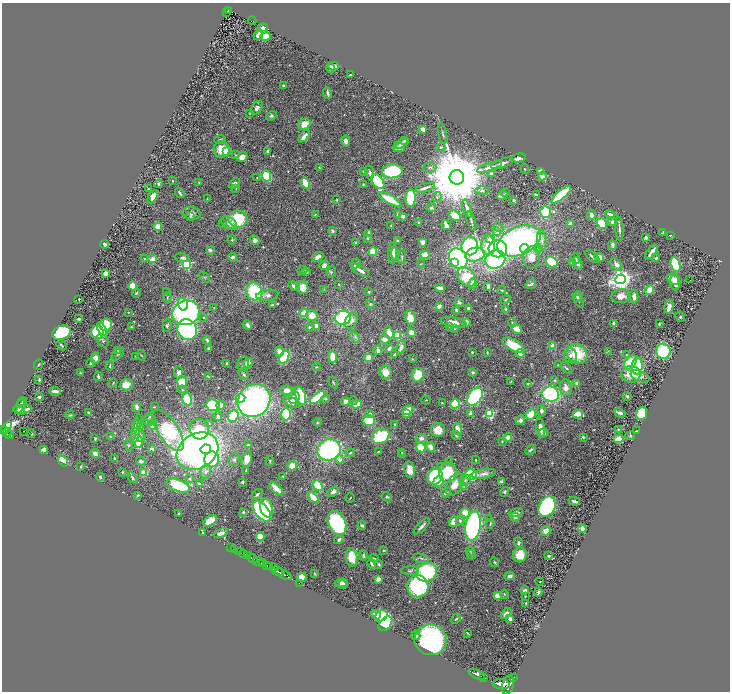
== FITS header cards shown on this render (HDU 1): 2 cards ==
NAXIS1  =                 1456
NAXIS2  =                 1379

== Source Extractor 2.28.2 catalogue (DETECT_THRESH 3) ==
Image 1456 x 1379 px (HDU 1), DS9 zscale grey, zoomed out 1/2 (1 PNG px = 2 x 2 image px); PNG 732 x 694 px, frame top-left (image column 1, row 1378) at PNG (2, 3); each listed source drawn as its Kron ellipse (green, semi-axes under 4 px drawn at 4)
Background 0.676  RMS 0.022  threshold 0.0672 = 3 sigma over >= 5 px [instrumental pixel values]
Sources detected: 660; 26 cannot appear on this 1/2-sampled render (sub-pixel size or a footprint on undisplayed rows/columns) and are neither listed nor drawn; of the other 634, the 500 brightest by FLUX_AUTO listed and drawn (134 fainter detections omitted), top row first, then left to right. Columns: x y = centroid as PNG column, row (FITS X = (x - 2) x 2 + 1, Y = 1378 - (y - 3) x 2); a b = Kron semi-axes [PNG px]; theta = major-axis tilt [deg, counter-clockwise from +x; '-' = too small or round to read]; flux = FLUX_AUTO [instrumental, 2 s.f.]
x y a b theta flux
229 11 4 3 - 120
227 12 2 1 - 16
252 21 4 1 - 71
263 28 5 4 - 16
258 35 6 4 53 24
265 36 5 3 - 96
333 66 5 4 - 25
331 68 5 3 - 17
350 75 3 2 - 7.9
283 85 3 3 - 6.4
328 93 6 2 -72 8.8
257 108 7 5 57 18
250 113 3 3 - 3.4
271 116 5 4 - 8.5
305 124 6 5 - 56
423 129 4 3 - 22
442 133 11 3 -77 9.4
304 136 7 3 49 39
220 140 6 4 15 7.6
346 141 5 4 - 27
404 141 4 3 - 6.4
401 144 7 4 29 13
441 147 4 3 - 7.1
399 148 6 4 10 19
222 150 8 8 - 120
267 151 4 2 - 10
227 152 4 4 - 31
235 155 3 3 - 4.1
242 157 5 4 - 61
519 158 7 4 13 35
503 163 12 4 19 22
319 167 2 2 - 4.9
430 167 6 5 - 11
489 167 13 3 18 29
525 169 5 3 - 5
392 171 10 7 4 460
541 171 4 4 - 19
363 172 4 3 - 3.2
370 173 7 4 -82 17
491 174 3 3 - 15
266 176 5 4 - 230
542 176 4 4 - 43
457 177 7 7 - 74000
257 178 2 2 - 3.9
172 181 2 2 - 6.6
199 182 3 2 - 3.4
378 182 8 5 -53 300
305 183 6 3 -60 130
158 184 4 3 - 9.3
234 184 6 4 44 17
363 185 3 3 - 4.1
236 188 4 3 - 3.7
425 188 10 2 17 19
148 189 2 2 - 7.8
482 190 7 3 0 8.3
506 192 4 3 - 4.7
180 193 5 2 - 9
536 195 3 2 - 5.7
561 195 12 4 41 330
502 196 5 3 - 10
153 197 7 4 58 38
437 197 5 3 - 6.6
207 198 2 1 - 3.1
411 198 9 5 85 190
390 199 13 4 -29 110
337 200 3 3 - 5.1
514 200 3 2 - 9.9
431 208 4 4 - 8.5
467 208 9 3 -72 21
545 212 6 5 - 190
192 213 9 6 -14 19
398 214 3 2 - 18
610 214 5 3 - 32
315 215 3 2 - 4.3
591 215 5 3 - 22
190 216 4 3 - 3.2
403 216 4 3 - 15
455 216 6 4 -31 150
238 219 9 8 - 210
471 221 10 3 -74 7.4
418 222 3 2 - 3.4
612 222 5 4 - 10
229 223 9 5 -36 28
223 224 4 3 - 4.7
570 224 3 3 - 26
602 224 5 4 - 190
391 225 4 3 - 4.4
446 225 5 3 - 29
158 227 4 4 - 52
498 227 5 3 - 5.4
619 229 12 2 -85 14
332 231 3 2 - 10
497 232 3 3 - 35
663 232 4 2 - 3.4
369 233 3 2 - 15
670 235 2 2 - 3.3
368 238 3 2 - 5.4
646 238 4 3 - 12
490 239 4 3 - 67
232 240 4 3 - 4.4
255 240 5 4 - 23
542 240 10 4 -85 19
397 241 4 3 - 6.1
519 241 23 14 23 1400
423 242 3 3 - 35
356 243 3 3 - 6.1
105 244 4 2 - 18
488 245 10 7 -88 90
612 245 5 3 - 28
470 246 9 8 - 670
525 248 5 4 - 77
538 248 4 4 - 7.6
498 249 9 8 - 540
210 250 3 2 - 11
373 252 4 4 - 110
651 252 9 2 53 30
392 253 11 3 89 32
395 253 6 3 -83 15
425 255 5 4 - 56
475 255 10 7 13 150
232 257 4 3 - 15
318 257 6 3 37 29
402 257 7 3 -83 8
592 257 9 3 -39 12
599 257 5 3 - 61
182 258 6 3 -6 20
531 258 11 8 86 48
576 258 5 2 - 4.8
656 258 3 3 - 9.3
144 259 4 3 - 3.4
153 259 3 3 - 42
458 259 11 8 -57 760
495 260 10 9 - 650
552 262 6 5 - 220
454 263 4 4 - 87
573 263 4 3 - 17
578 263 7 3 -70 17
187 264 4 3 - 520
356 264 5 3 - 6.5
421 264 4 3 - 3.5
616 264 7 4 -51 27
675 264 8 4 -71 300
324 265 5 3 - 18
302 270 5 3 - 3.8
360 270 11 2 -34 31
307 272 3 3 - 7
331 272 5 4 - 6.8
105 273 3 3 - 33
205 277 6 3 -48 4.6
467 277 11 8 -51 200
620 279 5 5 - 3700
673 279 7 5 -31 30
690 280 2 1 - 19
675 282 8 5 -88 51
473 283 5 4 - 35
339 284 2 2 - 3.7
531 284 5 3 - 8.4
133 286 4 4 - 90
294 286 6 4 -35 15
488 286 4 3 - 21
302 287 7 5 -68 48
440 288 5 2 - 45
324 289 3 3 - 3.3
502 290 4 3 - 5
650 290 5 4 - 80
167 292 2 2 - 4
254 292 9 8 - 340
369 292 3 2 - 5.9
136 293 4 3 - 7.5
267 295 11 5 8 23
621 296 9 7 13 47
167 297 5 3 - 5.8
578 297 5 5 - 16
634 297 7 3 89 30
79 299 2 2 - 6.8
505 300 5 2 - 4.4
579 301 7 2 -59 4.6
459 302 4 3 - 9.9
183 304 6 4 -68 150
370 304 4 3 - 7.6
272 305 3 3 - 8.4
439 306 4 3 - 26
669 307 7 3 78 35
214 308 3 2 - 3.1
468 308 3 3 - 14
506 309 3 3 - 6.1
456 310 4 3 - 8.6
128 312 2 2 - 5.2
186 313 14 12 17 1200
304 313 4 3 - 90
312 316 6 5 - 62
204 317 2 2 - 6.7
680 317 5 4 - 7.2
343 318 8 7 - 400
410 318 7 5 -76 55
79 319 3 2 - 6.1
351 321 8 6 54 23
453 322 13 5 -10 44
466 322 4 3 - 23
512 323 4 3 - 6.5
614 324 4 3 - 28
659 324 2 2 - 6.6
106 325 6 6 - 160
247 325 5 4 - 22
167 326 6 4 83 12
317 326 3 3 - 45
131 327 3 2 - 3.6
309 327 3 3 - 6.3
450 327 4 4 - 5.8
102 329 7 3 -61 87
455 329 4 3 - 3.4
516 329 5 4 - 60
187 330 11 9 -59 800
97 332 6 6 - 390
389 332 6 4 -72 43
62 333 10 7 27 450
412 333 3 3 - 76
398 336 3 3 - 210
355 337 6 4 -56 8.6
385 339 5 4 - 23
103 340 7 5 -56 9.1
207 340 4 2 - 9.1
61 345 6 2 -45 6.8
514 345 12 5 -29 160
552 346 4 3 - 34
401 347 8 4 68 24
209 348 3 3 - 8
389 348 4 3 - 18
117 350 3 3 - 6.9
378 350 5 3 - 15
608 351 4 3 - 3.3
663 351 7 7 - 320
279 352 5 4 - 35
472 352 2 2 - 4.1
487 352 3 2 - 5.9
118 354 7 2 45 5.2
520 354 4 4 - 25
577 354 11 9 -36 180
141 355 5 3 - 4.3
394 355 3 2 - 15
626 355 4 3 - 4.2
135 356 2 2 - 3.4
332 356 6 4 -80 70
570 356 8 6 -72 24
284 357 7 4 60 330
368 357 4 4 - 36
95 358 5 4 - 36
412 359 3 3 - 3.5
630 362 8 5 52 190
91 363 4 3 - 8.4
227 363 4 3 - 5.7
248 363 5 3 - 71
243 364 7 5 78 13
39 365 5 2 - 4.5
558 365 4 3 - 5.8
110 366 4 2 - 7.4
637 366 8 5 87 210
316 367 4 3 - 4.3
566 368 7 3 -45 8.4
385 372 7 6 - 53
473 372 4 3 - 11
81 373 3 2 - 5.4
179 373 6 4 -83 20
244 374 5 4 - 7
631 374 10 8 1 87
418 375 7 6 - 120
98 376 5 2 - 9.7
208 376 4 2 - 6.2
640 376 10 5 -20 21
39 380 2 2 - 8.8
555 380 3 3 - 5.3
182 382 6 5 - 120
333 382 6 2 -59 5
510 382 4 2 - 3.6
113 383 5 2 - 4.6
577 383 4 3 - 21
528 384 3 3 - 6.5
126 385 6 5 - 77
566 388 8 5 -84 29
182 390 5 3 - 5.7
286 390 6 5 - 29
55 391 6 2 -6 28
550 394 9 7 -19 520
301 396 9 5 -71 340
627 396 4 3 - 5.8
39 397 2 2 - 50
317 397 9 3 37 190
475 397 10 6 55 610
240 398 5 4 - 170
294 398 6 5 - 57
187 399 6 4 -73 270
326 399 4 3 - 6.1
426 400 5 2 - 3.3
254 401 17 15 47 1500
345 401 4 3 - 19
353 401 4 3 - 4.5
291 402 9 4 -26 35
22 403 6 3 49 6.2
442 403 4 2 - 4.2
357 404 5 4 - 72
455 404 5 4 - 180
213 405 7 5 -3 320
221 405 5 4 - 21
20 406 8 3 64 19
137 407 5 3 - 26
154 407 3 3 - 3.5
23 409 9 3 5 31
408 410 6 3 32 110
21 411 2 2 - 3.3
541 411 6 4 -89 14
89 412 4 3 - 5.8
620 413 6 3 -24 19
641 413 6 5 - 160
286 414 6 5 - 260
370 414 2 2 - 25
406 414 4 3 - 20
471 414 2 2 - 54
489 414 3 3 - 360
531 414 5 4 - 110
578 414 5 3 - 120
70 415 4 4 - 5.7
218 416 4 3 - 13
233 416 6 5 - 240
149 417 4 3 - 4.8
149 420 6 5 - 15
520 420 5 4 - 16
369 421 6 5 - 190
317 422 4 2 - 3.6
209 423 3 2 - 3.2
136 424 5 3 - 8.9
395 425 3 2 - 7.6
141 426 3 3 - 5.1
153 426 4 3 - 150
6 428 7 4 51 1500
136 428 15 4 79 29
540 428 10 4 -80 37
199 429 10 9 - 240
458 429 6 4 -71 52
168 430 24 10 -57 830
438 430 7 7 - 68
618 430 4 3 - 6
3 431 2 2 - 380
24 431 2 1 - 24
636 431 2 2 - 3.6
7 433 4 2 - 290
544 433 5 4 - 12
32 434 2 2 - 3.3
10 435 4 2 - 170
630 435 5 3 - 6.6
140 436 6 5 - 15
381 436 9 7 32 370
456 436 4 3 - 5.6
111 437 4 3 - 5.8
508 437 4 3 - 63
583 437 3 3 - 7.6
421 438 5 4 - 18
95 439 3 2 - 6.3
619 439 5 3 - 73
138 441 6 4 -83 140
502 442 3 3 - 4.6
128 445 5 4 - 6.6
248 445 3 2 - 6.9
431 447 5 3 - 39
421 448 5 3 - 180
44 449 3 2 - 34
151 449 4 3 - 14
206 449 5 4 - 110
329 450 12 10 24 750
531 450 6 3 30 8.8
197 451 22 17 32 1700
378 452 3 2 - 3.4
402 452 2 2 - 3.4
95 453 5 4 - 28
350 453 5 3 - 6.2
402 455 3 3 - 10
115 459 4 2 - 4.4
212 459 8 7 - 270
234 459 6 5 - 11
247 459 8 5 70 44
340 460 3 2 - 32
476 460 3 3 - 3.2
63 461 6 3 -52 150
141 461 5 3 - 17
270 461 5 3 - 6.3
450 462 4 3 - 11
292 466 5 4 - 56
441 466 4 3 - 4.5
81 467 3 2 - 4.7
410 470 8 5 -80 44
246 471 4 2 - 3.5
122 472 3 3 - 4.9
206 472 7 5 74 15
448 472 10 9 - 260
144 473 4 3 - 63
471 474 6 5 - 240
484 474 12 4 9 28
283 476 3 2 - 3.2
100 477 4 2 - 9
435 477 8 7 - 520
132 478 6 3 -59 12
190 479 4 3 - 4.8
465 480 6 4 36 11
242 482 3 2 - 7.9
438 482 5 4 - 88
501 482 3 3 - 13
199 484 3 3 - 6.5
455 485 12 7 59 53
178 486 12 6 -21 160
318 486 6 3 -51 200
464 487 3 3 - 4.1
276 489 9 3 -44 68
333 492 6 4 37 19
505 492 5 4 - 8.1
446 493 5 4 - 15
257 494 6 3 35 8.3
138 495 2 2 - 5.6
313 497 6 3 -48 72
387 497 5 3 - 6.6
350 498 4 2 - 3.7
574 501 6 3 -17 15
547 507 10 8 64 750
266 508 10 6 -73 130
262 511 12 6 -51 510
243 512 2 2 - 18
516 512 7 4 12 21
465 513 5 4 - 76
179 514 2 2 - 5.1
515 517 4 4 - 13
489 519 4 3 - 4.4
210 521 7 4 36 86
460 521 4 4 - 9.4
453 522 5 3 - 74
337 523 12 8 -65 530
490 524 5 3 - 5.8
362 526 4 3 - 9.5
422 526 10 3 46 18
473 526 15 7 82 1100
582 529 4 3 - 24
546 531 5 4 - 51
203 532 3 2 - 3.7
221 533 8 4 22 21
260 537 4 4 - 65
339 539 5 3 - 12
518 543 5 3 - 9
230 547 2 1 - 59
234 549 2 1 - 100
384 550 3 2 - 4.2
238 551 2 2 - 200
470 551 4 3 - 5.5
243 554 4 2 - 830
363 555 5 3 - 9
471 555 4 4 - 10
520 555 7 6 - 67
247 556 2 2 - 360
549 556 3 2 - 8.2
352 557 9 5 -84 95
374 558 5 2 - 3.9
421 558 8 3 -14 9.5
253 559 6 2 -26 1400
258 562 6 2 -15 450
495 562 5 3 - 5.2
262 564 4 1 - 340
372 564 5 3 - 13
379 564 4 3 - 7.4
266 565 3 2 - 600
270 567 2 1 - 330
274 568 2 2 - 270
277 571 6 2 -29 1100
410 571 9 4 0 11
427 572 11 9 26 430
315 573 4 2 - 3.1
283 574 9 2 -29 1300
510 576 4 4 - 16
302 577 4 4 - 47
378 579 4 3 - 23
540 582 2 2 - 4.1
299 583 2 1 - 20
341 583 6 4 14 15
343 584 4 3 - 6.1
418 586 11 10 - 500
525 590 4 3 - 22
538 592 4 3 - 11
504 594 4 3 - 4
497 596 4 3 - 45
525 596 2 2 - 5
526 603 2 2 - 3.9
506 613 6 4 42 29
376 615 5 4 - 33
381 616 6 5 - 260
456 619 5 3 - 5
510 619 4 4 - 18
385 624 8 5 49 300
468 633 4 2 - 5.1
416 636 4 3 - 9.2
431 640 16 15 - 940
477 674 9 2 -27 1600
484 678 3 2 - 430
513 678 3 2 - 5
501 684 8 5 -7 4300
508 685 10 5 73 4400
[134 fainter detections neither listed nor drawn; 26 sub-pixel or undisplayed-footprint detections neither listed nor drawn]